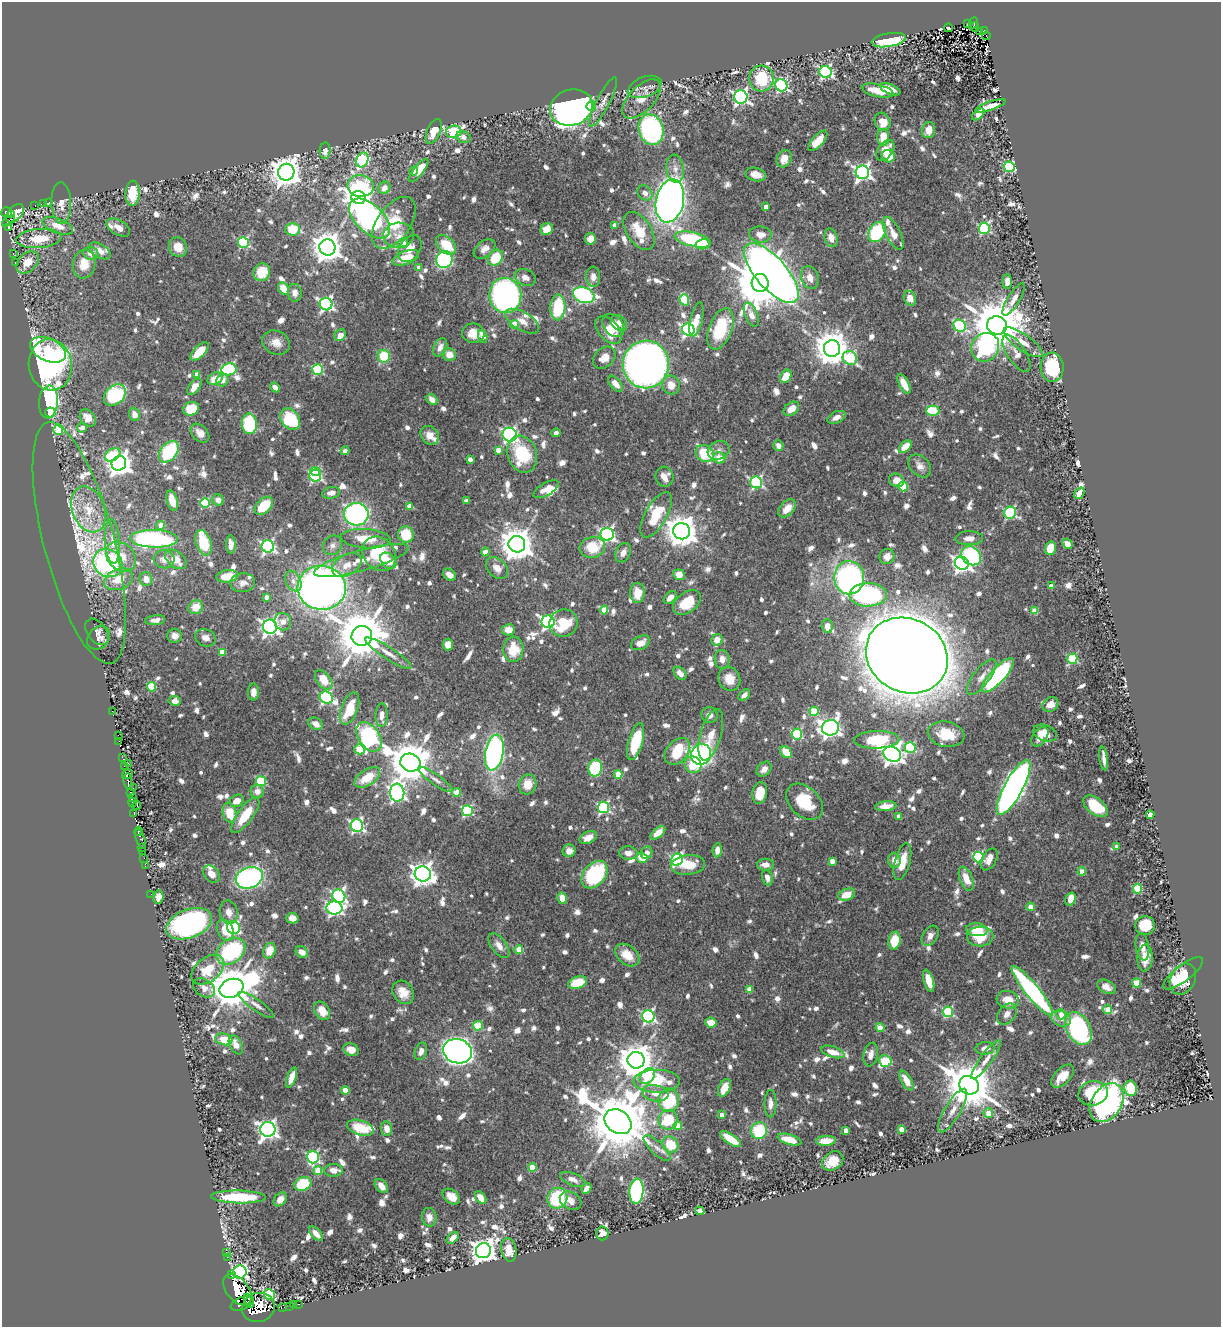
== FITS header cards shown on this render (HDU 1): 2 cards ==
NAXIS1  =                 1219
NAXIS2  =                 1325

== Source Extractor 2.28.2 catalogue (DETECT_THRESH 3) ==
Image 1219 x 1325 px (HDU 1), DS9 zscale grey, 1 PNG px = 1 image px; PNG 1223 x 1329 px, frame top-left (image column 1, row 1325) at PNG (2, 2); each listed source drawn as its Kron ellipse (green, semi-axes under 4 px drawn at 4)
Background 0.613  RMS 0.011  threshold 0.0333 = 3 sigma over >= 5 px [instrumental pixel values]
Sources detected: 1154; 2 with non-positive FLUX_AUTO (blend fragments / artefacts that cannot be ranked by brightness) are neither listed nor drawn; of the other 1152, the 500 brightest by FLUX_AUTO listed and drawn (652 fainter detections omitted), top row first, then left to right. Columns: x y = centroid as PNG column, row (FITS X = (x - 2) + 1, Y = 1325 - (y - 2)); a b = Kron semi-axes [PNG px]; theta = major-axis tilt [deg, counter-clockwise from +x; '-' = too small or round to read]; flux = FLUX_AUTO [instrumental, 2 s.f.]
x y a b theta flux
968 23 2 2 - 5.9
973 23 6 4 65 58
975 27 4 2 - 16
948 28 4 3 - 7.4
980 31 3 3 - 10
985 31 4 3 - 43
986 36 4 3 - 9
889 40 17 6 10 53
825 72 6 6 - 160
761 78 13 12 - 35
781 85 6 6 - 130
645 87 17 10 21 4.8
890 89 11 5 -22 11
878 91 16 6 -13 14
741 97 7 6 - 210
642 99 24 12 46 13
603 102 27 6 63 6.3
591 106 4 4 - 26
990 106 16 4 18 9.4
571 108 22 17 19 610
978 114 7 4 42 6
882 122 9 7 -64 12
651 130 15 12 -73 190
929 130 8 6 72 7.9
434 131 13 6 67 14
454 132 8 6 9 74
464 137 7 5 -17 4.9
883 137 8 6 -87 17
818 141 13 5 48 14
885 150 12 7 54 12
325 151 8 5 86 5.4
888 156 6 6 - 15
784 159 9 7 65 9.2
362 160 8 6 62 74
1009 167 5 5 - 85
675 169 14 8 -82 6.4
414 171 4 4 - 7.8
418 171 14 5 51 19
286 172 8 8 - 1300
862 172 7 6 - 310
756 174 10 6 -14 8.2
361 186 13 11 -7 42
384 188 6 5 - 7.5
132 193 12 7 87 24
645 193 8 6 -44 5.2
358 198 7 6 - 1000
670 201 22 14 78 600
49 202 3 2 - 7.6
44 203 2 2 - 5.9
61 203 20 10 -88 8.3
35 205 3 2 - 24
765 207 4 4 - 5.3
7 212 5 5 - 430
15 213 11 7 47 470
11 215 4 3 - 150
370 218 25 14 -43 290
8 221 7 4 39 96
394 223 29 16 55 36
615 225 4 4 - 8.5
58 226 16 7 -21 11
9 227 4 3 - 24
118 227 13 7 -31 6.5
984 228 5 5 - 100
293 229 7 6 - 30
547 229 6 5 - 11
639 231 21 12 -57 21
877 232 10 8 59 54
893 233 18 7 -64 8.7
760 234 11 8 -6 6.7
398 235 15 12 5 7.8
39 238 22 9 5 22
831 238 9 6 -73 7.8
590 239 5 5 - 7.3
693 239 19 7 -14 84
243 243 5 5 - 75
403 243 5 5 - 6.7
702 244 7 5 12 13
446 245 12 7 -43 20
178 247 10 9 - 11
327 247 8 8 - 1200
410 249 15 10 56 9.1
485 249 12 8 37 5.9
100 251 12 6 -32 6.1
91 253 7 6 - 6.2
13 254 3 3 - 11
406 258 14 6 20 17
496 258 8 7 - 25
444 260 9 8 - 120
15 263 3 2 - 7
27 263 13 9 44 12
84 264 14 11 81 14
419 268 4 4 - 4.8
262 272 9 8 - 21
771 273 37 15 -49 930
593 277 10 7 -85 4.8
810 277 12 8 -71 7.7
525 278 11 8 -22 4.9
1007 281 7 4 86 5.8
760 283 9 8 - 5000
284 289 6 5 - 13
295 293 9 7 -86 5.7
505 295 18 16 -81 290
584 295 11 7 -18 190
910 298 7 6 - 7.7
1014 299 18 6 58 5.8
684 300 6 4 -71 39
326 304 6 6 - 190
558 307 13 7 88 42
751 315 12 6 -68 5.5
696 319 17 6 78 9
522 321 19 9 -30 8.4
619 323 9 7 -46 4.6
514 324 4 4 - 19
997 325 10 9 - 5100
613 326 13 9 -50 8.9
960 326 7 5 -43 73
688 329 6 6 - 170
720 329 22 11 69 44
609 330 16 10 -47 16
473 333 11 9 -8 11
340 335 6 5 - 6.7
483 336 7 4 -68 9.2
1023 342 23 8 -35 10
276 343 14 11 -28 8.1
440 347 10 6 64 4.8
985 347 15 13 51 94
832 348 8 8 - 2000
48 350 19 11 -24 20
200 351 12 5 46 19
1017 353 21 9 -57 7.2
449 355 7 6 - 9.8
384 356 6 6 - 25
604 358 13 9 41 9.5
850 358 7 6 - 52
646 364 24 23 - 760
50 365 26 21 -82 270
1052 367 15 11 -87 43
229 369 7 6 - 81
318 370 5 5 - 72
197 374 4 4 - 7.7
786 376 7 5 59 15
215 379 8 6 28 12
222 380 6 5 - 5.6
615 384 9 5 -49 7.7
904 384 11 5 -63 9.4
671 385 9 8 - 9.1
194 387 10 5 52 9.9
275 387 5 4 - 5.4
115 395 12 9 42 72
432 399 6 4 -42 4.9
48 402 16 9 85 98
191 409 8 6 21 28
791 409 8 6 38 9.4
933 411 6 5 - 45
50 412 5 5 - 43
134 414 6 5 - 6.5
836 417 9 5 27 5
88 418 9 7 -50 11
290 419 11 9 -53 49
249 424 10 7 -85 55
82 428 5 4 - 5
58 430 5 5 - 42
200 433 11 7 -46 6
556 433 5 4 - 6.4
430 435 10 8 -53 6.9
510 435 7 7 - 180
778 445 5 4 - 5.3
905 447 7 5 45 14
498 450 4 4 - 7.5
719 450 11 9 27 4.6
345 451 4 4 - 7.1
169 452 12 8 51 53
522 454 19 14 -71 44
705 454 10 8 -36 29
113 455 8 5 32 32
719 458 6 5 - 12
470 460 4 4 - 6.3
119 463 7 7 - 670
920 466 13 9 -45 5.5
315 471 5 4 - 36
315 476 6 6 - 110
664 477 10 9 - 8.3
897 480 8 6 -21 8.7
756 482 6 6 - 120
903 486 5 5 - 26
546 489 14 6 30 8
331 493 9 5 11 5.6
1079 493 6 4 53 8.6
218 500 6 5 - 4.6
172 501 10 5 -74 10
466 501 4 4 - 5.3
205 503 5 5 - 52
264 506 11 7 45 23
409 506 4 4 - 8
787 508 10 7 46 9.6
89 509 24 16 -69 22
1010 513 6 5 - 87
356 514 12 11 - 180
656 515 25 11 61 26
161 525 4 4 - 11
682 531 8 8 - 1500
406 534 8 8 - 26
607 534 6 6 - 190
969 538 14 7 1 5.6
154 539 24 9 -2 150
366 539 25 9 -4 20
112 541 22 7 -87 8
79 543 124 35 -75 81
204 543 13 7 -72 28
517 544 8 8 - 1700
1067 544 5 4 - 6.7
231 545 9 5 -89 5.4
332 545 10 9 - 4.6
268 546 6 6 - 160
592 547 13 10 11 23
1050 548 7 5 74 18
485 552 4 4 - 7.9
623 553 10 7 62 5.2
379 554 18 15 -49 39
887 556 8 7 - 6.6
971 556 11 8 -39 78
121 557 17 13 -46 17
164 559 10 9 - 6.7
176 559 12 7 -39 12
361 560 49 10 16 22
388 561 9 6 -45 10
108 563 15 13 -34 140
962 563 7 6 - 340
347 565 16 10 31 9
497 568 13 9 -44 8.4
449 575 7 5 -36 5.7
679 575 6 5 - 9.4
227 576 11 6 7 18
849 578 16 15 - 190
119 579 15 10 23 17
146 579 7 6 - 7.7
293 581 11 7 -65 4.8
243 583 12 9 3 5.2
1051 586 4 4 - 6.4
322 588 24 22 -6 620
637 593 10 7 89 11
868 595 18 11 1 150
267 597 4 4 - 5.8
670 598 7 5 46 6.4
687 602 16 10 36 24
196 607 7 6 - 12
604 610 4 4 - 18
1035 611 4 4 - 18
155 620 10 5 7 4.9
283 622 9 8 - 6.3
548 622 6 6 - 180
564 623 14 13 - 32
827 626 7 5 -87 7
270 627 7 7 - 360
508 630 6 5 - 10
97 632 15 9 -53 5.4
175 636 7 7 - 5.1
362 636 10 10 - 4400
98 638 13 10 46 5.2
205 638 10 8 -22 5.6
717 640 6 5 - 8.8
640 643 10 6 26 8.5
448 645 6 5 - 9.7
513 649 13 10 88 22
222 652 4 4 - 16
388 653 27 6 -33 8.2
907 655 42 36 -29 3600
722 659 9 7 -84 6.7
1072 659 5 5 - 54
680 673 7 5 -47 5.4
998 675 22 7 47 130
982 677 21 8 52 7.4
729 679 12 10 -66 12
324 680 11 7 -52 14
152 687 4 4 - 36
253 692 8 5 90 5.1
744 695 7 4 46 4.6
326 697 7 6 - 110
175 701 6 5 - 4.9
1050 704 8 7 - 7.6
349 708 17 8 69 24
112 711 2 2 - 7.3
814 711 4 4 - 34
382 715 12 6 87 6
709 715 8 8 - 4.9
316 724 7 5 -32 6.3
830 728 8 7 - 410
1045 733 12 8 -19 7.5
797 734 5 5 - 76
946 734 18 12 -10 17
118 735 2 2 - 10
711 735 26 10 74 13
369 737 16 10 -54 140
1040 737 11 7 53 5.3
877 740 22 9 2 44
119 741 2 2 - 20
636 741 19 7 74 42
910 747 5 5 - 58
359 749 5 5 - 27
677 751 15 10 50 36
786 752 6 5 - 16
494 753 18 9 79 250
701 754 10 10 - 190
892 754 9 7 -29 540
122 757 3 2 - 75
1104 758 12 3 -83 4.7
128 763 2 2 - 7.5
410 763 10 9 - 2800
693 765 9 8 - 17
124 766 3 2 - 97
595 768 8 7 - 47
764 769 8 6 45 4.8
127 774 6 4 32 220
618 774 4 4 - 18
367 777 14 8 34 19
436 780 20 5 -35 4.5
128 781 8 3 -83 210
261 781 5 5 - 53
528 784 10 9 - 12
133 788 3 2 - 13
1014 788 31 9 62 530
257 791 7 6 - 6
457 792 4 4 - 17
131 793 3 2 - 79
397 793 9 7 -85 250
760 793 11 7 79 18
132 798 4 3 - 61
237 801 7 5 29 8.4
133 802 5 3 - 65
804 802 21 14 -43 31
137 805 4 3 - 23
886 806 10 5 6 9.2
1095 806 14 8 -38 27
603 807 6 5 - 110
467 811 5 5 - 89
134 813 3 2 - 40
230 813 10 7 -79 21
245 815 21 7 54 23
1150 815 4 4 - 9.3
899 816 4 4 - 6.9
357 826 6 6 - 150
139 831 4 3 - 170
658 833 9 4 40 8.6
588 837 9 6 26 7.7
141 839 10 4 -72 31
142 847 4 2 - 45
1117 847 4 4 - 7
717 850 7 4 84 6.2
142 851 3 2 - 20
569 851 6 6 - 6.2
628 853 9 6 -4 5.3
647 853 6 5 - 5.4
978 857 5 5 - 68
144 858 2 2 - 9.4
642 858 6 5 - 14
989 859 12 7 62 6.2
677 860 6 5 - 140
894 860 7 6 - 5.8
832 861 4 4 - 12
902 862 19 7 74 15
688 865 17 10 6 18
766 865 8 6 0 6.2
145 866 4 2 - 44
1082 871 4 4 - 12
211 874 10 7 -49 7.2
423 874 8 7 - 670
594 875 16 10 50 74
249 878 14 10 20 230
767 878 8 5 -75 5.2
966 879 12 6 -67 12
1138 889 4 4 - 33
151 894 2 2 - 4.9
847 895 9 5 20 16
339 896 7 6 - 160
158 897 7 5 83 6.4
562 898 6 4 -78 9.5
1071 899 7 5 72 13
1030 907 4 4 - 12
334 908 8 6 -2 200
229 912 12 9 -79 5.9
292 918 6 5 - 7.7
189 924 24 14 21 230
1145 926 10 9 - 24
233 928 7 6 - 99
225 930 11 8 -63 11
977 930 11 6 -5 17
930 936 11 7 57 4.5
980 937 13 10 1 23
894 941 9 6 78 20
499 945 14 7 -53 6.4
1142 947 13 6 -80 5.3
519 950 4 4 - 20
231 951 16 11 37 96
269 951 8 6 68 13
302 952 6 5 - 5.9
627 955 14 9 -40 15
1145 958 13 7 87 12
208 970 19 12 38 18
1183 973 24 8 37 18
1183 979 16 12 63 20
929 981 11 5 -74 13
578 983 9 6 20 21
1136 983 4 4 - 27
1106 987 10 6 -26 5.1
204 988 12 8 -34 5.2
231 988 12 9 21 3200
749 989 4 4 - 11
1032 991 31 7 -51 160
403 992 12 10 -55 11
1008 1000 11 8 -15 11
256 1005 21 5 -35 4.9
1108 1010 4 4 - 18
322 1011 10 7 -56 11
948 1012 5 5 - 74
1007 1014 11 8 52 5.2
1061 1014 5 5 - 5.2
648 1016 6 6 - 150
1061 1019 10 7 -21 5.2
711 1023 6 5 - 12
478 1026 5 4 - 27
880 1028 4 4 - 16
1078 1029 17 11 -62 110
224 1039 9 5 -11 18
236 1045 10 6 -64 7.4
985 1048 9 6 8 5.3
351 1050 8 6 -21 6.5
421 1051 9 6 72 4.6
457 1051 14 12 -18 790
833 1052 12 5 -17 9.3
871 1055 12 7 77 5.4
636 1060 8 8 - 1900
986 1060 23 6 54 7.3
885 1061 6 5 - 26
647 1076 9 6 49 34
1063 1076 14 7 44 15
292 1078 11 4 69 9.1
657 1081 23 11 0 35
906 1081 11 5 -61 10
969 1085 10 9 - 4000
724 1088 9 5 65 11
1131 1088 8 6 -80 32
345 1090 4 4 - 13
655 1093 13 8 -12 9.5
1093 1093 15 12 16 31
669 1100 11 10 - 47
1107 1103 21 15 57 260
771 1104 14 6 -90 4.8
953 1110 25 8 59 9.2
988 1113 5 4 - 9.4
722 1115 4 4 - 6.7
668 1120 10 9 - 35
618 1122 14 11 -35 7100
678 1126 4 4 - 20
360 1128 14 7 -17 22
268 1129 7 7 - 410
386 1129 7 5 -83 6.9
901 1129 4 4 - 8.2
846 1130 4 4 - 8.2
759 1131 8 8 - 41
730 1139 12 5 -34 22
789 1140 12 5 -16 14
826 1141 10 5 3 11
670 1145 8 7 - 22
657 1148 17 6 -43 5.2
313 1157 6 6 - 110
833 1161 11 8 35 14
532 1167 4 4 - 19
318 1170 4 4 - 21
333 1170 9 6 0 6.3
573 1179 13 6 -22 5.2
303 1184 9 6 25 42
381 1186 8 5 -49 6.7
586 1188 6 4 59 4.6
636 1191 12 7 86 130
451 1196 9 6 -37 8.9
239 1197 27 6 -1 52
481 1198 7 5 -53 8.6
557 1198 10 10 - 49
280 1199 8 6 52 6.5
571 1201 11 8 -29 5.7
700 1211 4 4 - 11
429 1217 9 7 -83 6.1
602 1233 7 6 - 7
316 1234 9 4 -47 6
453 1238 7 4 45 6.6
509 1250 12 7 -79 13
483 1251 8 7 - 880
226 1252 2 2 - 19
227 1257 2 2 - 42
240 1272 7 6 - 170
231 1274 3 3 - 57
237 1290 18 11 -51 2500
269 1294 6 5 - 64
249 1300 7 2 -61 310
242 1303 12 6 24 800
298 1304 3 2 - 36
294 1305 3 3 - 52
289 1306 3 2 - 24
258 1307 16 14 17 2100
283 1307 3 2 - 19
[652 fainter detections neither listed nor drawn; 2 non-positive-flux detections neither listed nor drawn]